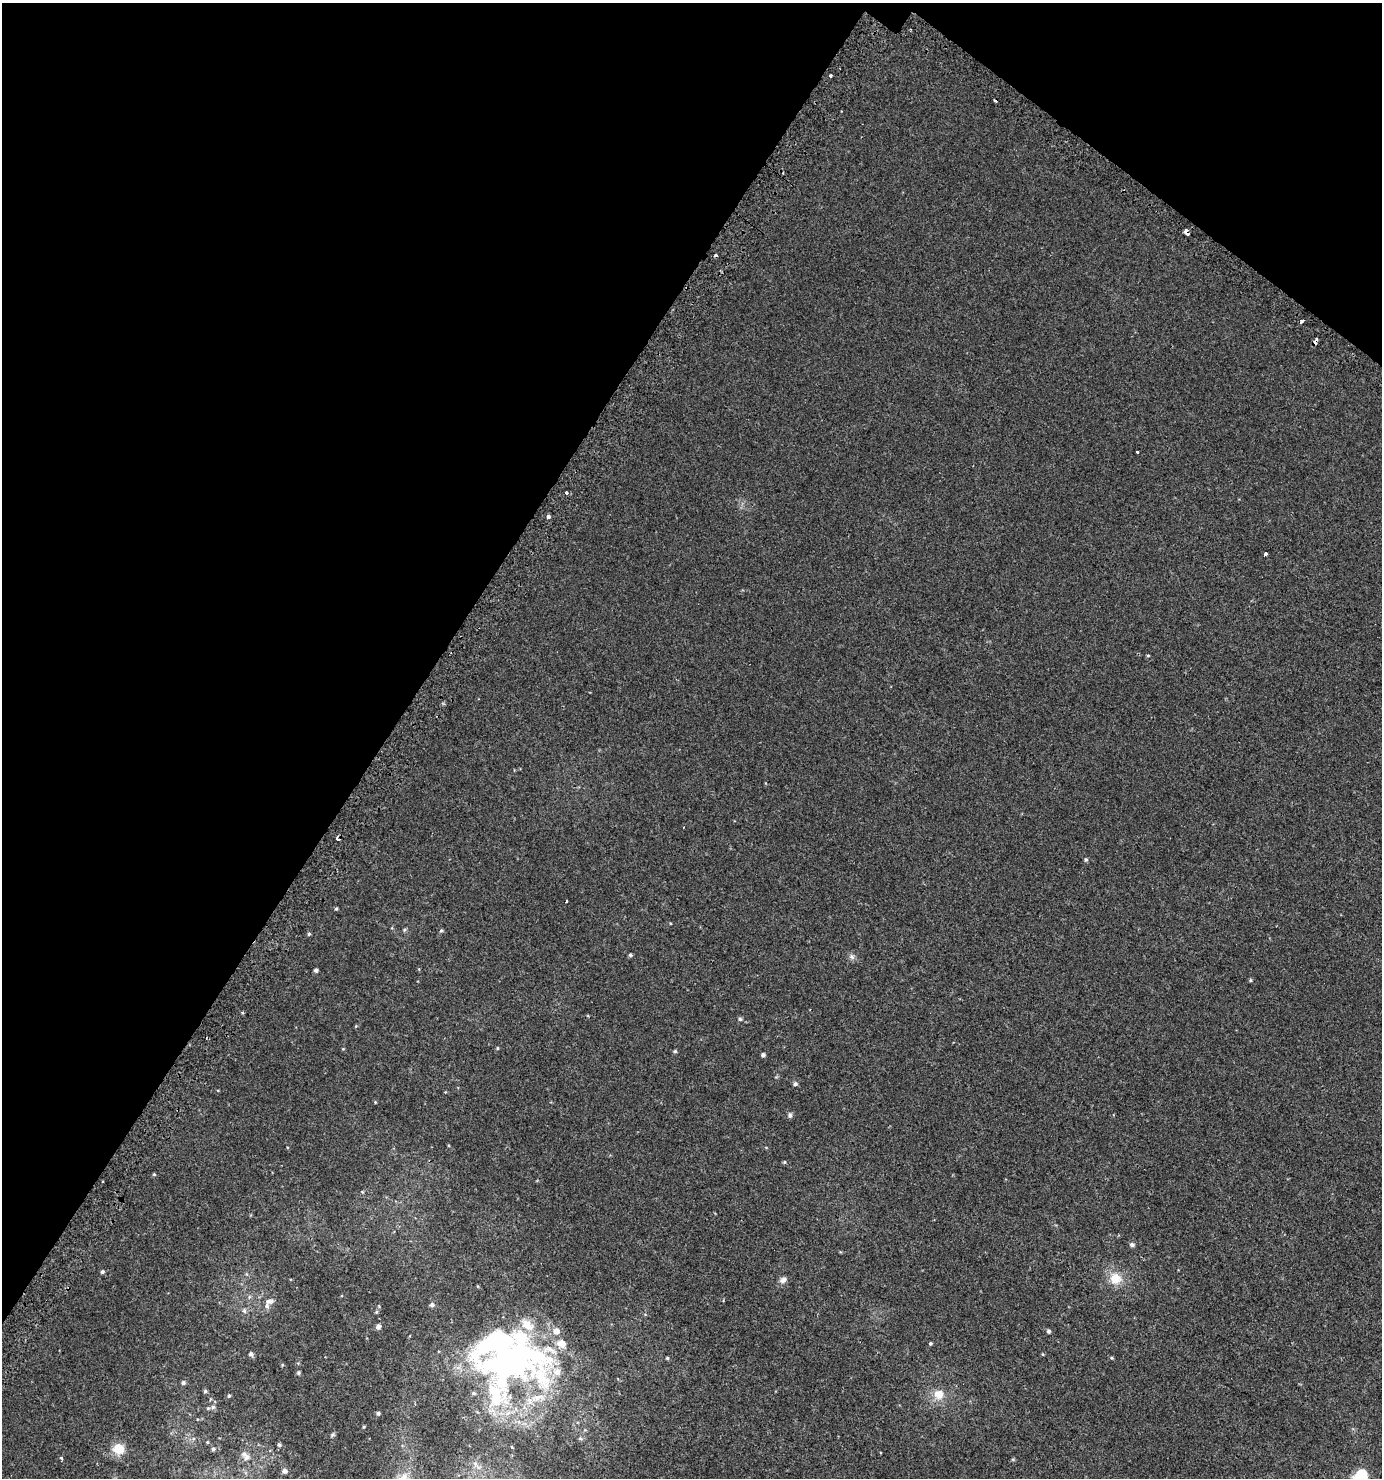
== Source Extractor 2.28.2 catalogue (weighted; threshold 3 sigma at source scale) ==
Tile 2 of 4 x 4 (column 2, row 1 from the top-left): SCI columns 1622-3001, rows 4476-5951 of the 6073 x 6015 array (HDU 1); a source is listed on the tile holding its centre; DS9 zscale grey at full resolution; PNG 1384 x 1480 px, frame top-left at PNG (2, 3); no overlay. Shown black and unused: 33% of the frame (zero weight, under 2 of 3 exposures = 3% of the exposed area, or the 3 px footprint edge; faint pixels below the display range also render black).
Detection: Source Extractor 2.28.2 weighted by HDU 2 'WHT'; one run over the whole footprint, this tile lists its part. Background 0.00326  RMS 0.0043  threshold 0.0195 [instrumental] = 3 sigma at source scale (4.5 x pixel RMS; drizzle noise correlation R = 1.50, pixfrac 1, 0.0396/0.0396 arcsec/px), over >= 5 px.
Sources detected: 83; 2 inside a brighter object's white glare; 3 cosmic-ray / hot-pixel residue — not listed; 10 inside a brighter listed object's ellipse — not listed separately; the other 68 listed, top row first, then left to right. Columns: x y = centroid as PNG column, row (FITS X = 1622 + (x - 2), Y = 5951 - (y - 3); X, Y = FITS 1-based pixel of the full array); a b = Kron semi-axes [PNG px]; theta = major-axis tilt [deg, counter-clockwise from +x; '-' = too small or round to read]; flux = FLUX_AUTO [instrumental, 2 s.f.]
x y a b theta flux
830 75 3 3 - 0.66
1187 232 5 4 - 6.5
1302 321 4 3 - 4.1
1316 340 8 3 69 2.8
1137 452 3 3 - 0.83
566 493 3 3 - 2
548 516 4 3 - 2.2
1265 554 4 3 - 3.9
1148 655 5 3 - 0.39
337 839 4 3 - 1.8
1086 859 5 5 - 0.61
566 901 3 3 - 1.1
336 909 4 4 - 0.51
405 930 5 5 - 0.59
441 931 5 4 - 0.63
309 934 4 4 - 0.6
630 955 4 4 - 0.66
852 957 9 6 -73 1.2
316 970 4 4 - 0.89
1250 980 5 4 - 0.47
740 1019 5 5 - 0.65
497 1048 4 4 - 0.42
343 1049 5 3 - 0.3
675 1051 5 5 - 0.55
763 1055 4 4 - 0.98
795 1084 5 5 - 0.93
375 1102 4 3 - 0.34
790 1115 7 5 -76 1.1
784 1162 4 4 - 0.47
154 1174 4 4 - 0.44
1132 1245 6 5 - 1
102 1272 5 4 - 0.71
1115 1278 14 13 - 7.2
783 1280 10 8 37 1.7
478 1286 5 3 - 0.31
249 1297 6 4 72 0.62
269 1301 14 7 22 2.1
432 1305 6 5 - 1.1
244 1311 7 5 -87 0.96
378 1326 5 5 - 1.7
1049 1331 5 4 - 0.78
930 1344 4 4 - 0.56
251 1354 6 5 - 1.1
1043 1354 5 3 - 0.33
667 1358 5 4 - 0.45
1112 1358 4 4 - 0.42
501 1364 121 46 -1 130
282 1365 4 3 - 0.38
298 1373 5 4 - 0.69
183 1383 5 5 - 0.89
205 1391 5 5 - 0.65
939 1394 13 13 - 5.3
229 1396 5 4 - 0.53
213 1407 7 5 15 1.2
378 1413 4 4 - 0.82
364 1427 4 3 - 0.39
333 1435 7 4 38 0.65
580 1438 7 5 -17 0.7
207 1442 4 4 - 0.44
279 1445 6 5 - 0.78
118 1449 12 11 - 8.4
213 1449 6 5 - 0.85
247 1457 10 9 - 2.4
61 1458 5 4 - 0.5
1013 1459 6 4 19 0.46
476 1465 19 6 -51 2.6
285 1471 7 6 - 1.6
1360 1476 19 14 49 11
Overlapping masked pixels (flux is a lower limit): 4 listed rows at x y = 1187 232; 1316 340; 337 839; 501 1364
Isophote crosses this tile's border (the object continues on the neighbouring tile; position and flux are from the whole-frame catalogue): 1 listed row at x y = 1360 1476